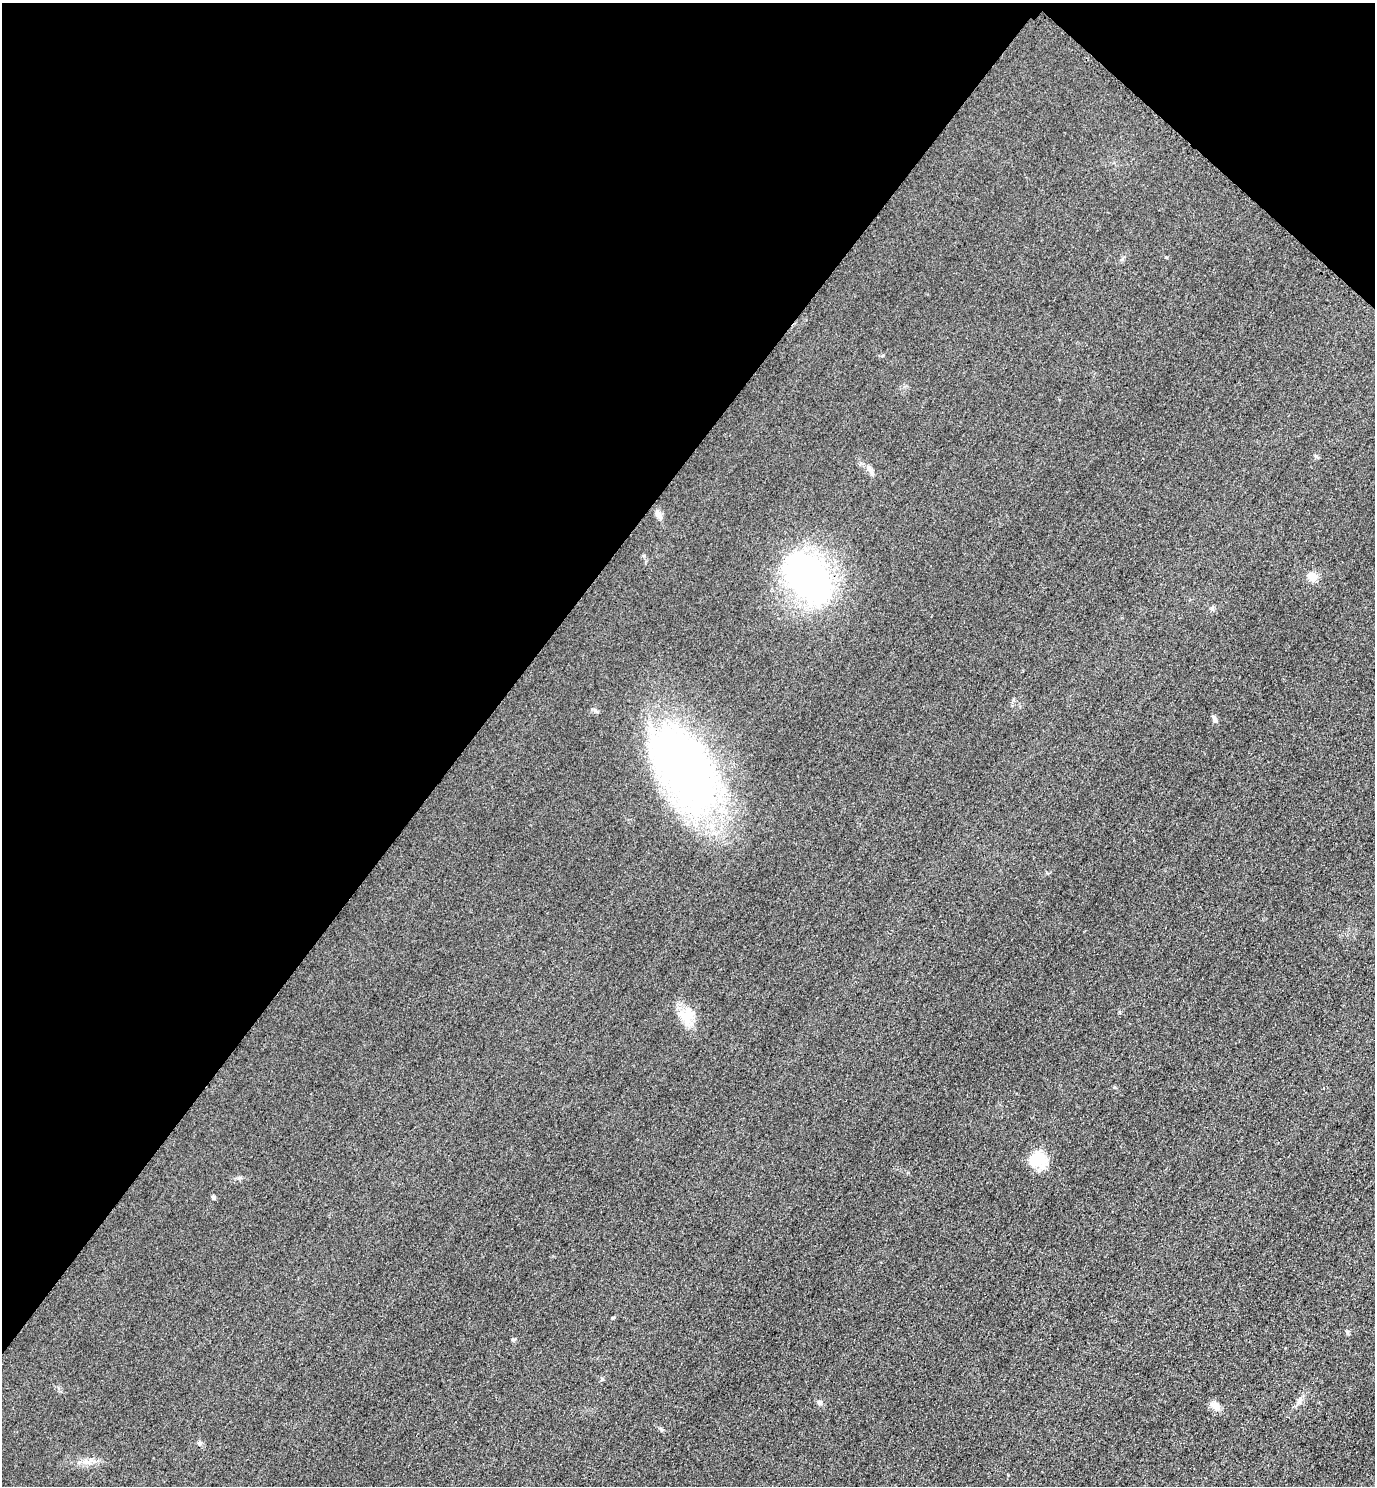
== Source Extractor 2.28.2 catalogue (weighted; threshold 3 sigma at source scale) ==
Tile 2 of 4 x 4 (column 2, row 1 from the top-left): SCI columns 1697-3069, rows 4482-5965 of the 5996 x 5993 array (HDU 1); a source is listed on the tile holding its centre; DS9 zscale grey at full resolution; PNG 1377 x 1488 px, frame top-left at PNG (2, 3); no overlay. Shown black and unused: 37% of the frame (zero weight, under 3 of 4 exposures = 3% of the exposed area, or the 3 px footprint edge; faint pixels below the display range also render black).
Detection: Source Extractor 2.28.2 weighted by HDU 2 'WHT'; one run over the whole footprint, this tile lists its part. Background 0.0506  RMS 0.017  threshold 0.0757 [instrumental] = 3 sigma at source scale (4.5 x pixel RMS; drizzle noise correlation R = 1.50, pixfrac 1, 0.05/0.05 arcsec/px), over >= 5 px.
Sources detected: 18; all 18 listed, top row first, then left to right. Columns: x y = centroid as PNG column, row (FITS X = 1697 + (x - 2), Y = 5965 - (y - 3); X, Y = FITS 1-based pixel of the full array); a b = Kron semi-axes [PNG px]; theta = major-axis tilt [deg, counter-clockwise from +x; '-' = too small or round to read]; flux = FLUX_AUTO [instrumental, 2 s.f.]
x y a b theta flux
870 470 15 6 -57 8.1
658 514 13 6 -55 7.7
1313 577 12 10 -30 14
809 578 48 30 -50 590
1212 608 7 5 -82 3.4
1214 719 11 4 -59 4.3
684 768 108 56 -57 780
688 1015 27 12 75 27
1037 1159 21 18 20 42
213 1197 4 4 - 4.1
1347 1332 6 4 -63 2.7
513 1339 5 4 - 2.4
1299 1401 7 4 89 3.9
820 1403 6 6 - 4.3
1215 1406 12 7 -44 14
661 1429 7 4 -46 2.7
199 1443 6 5 - 2.8
87 1462 12 4 -15 5.9
Unlisted compact peaks at least as high as the median listed source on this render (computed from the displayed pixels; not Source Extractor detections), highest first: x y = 602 1379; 612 1318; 1114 1087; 1166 257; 1316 456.